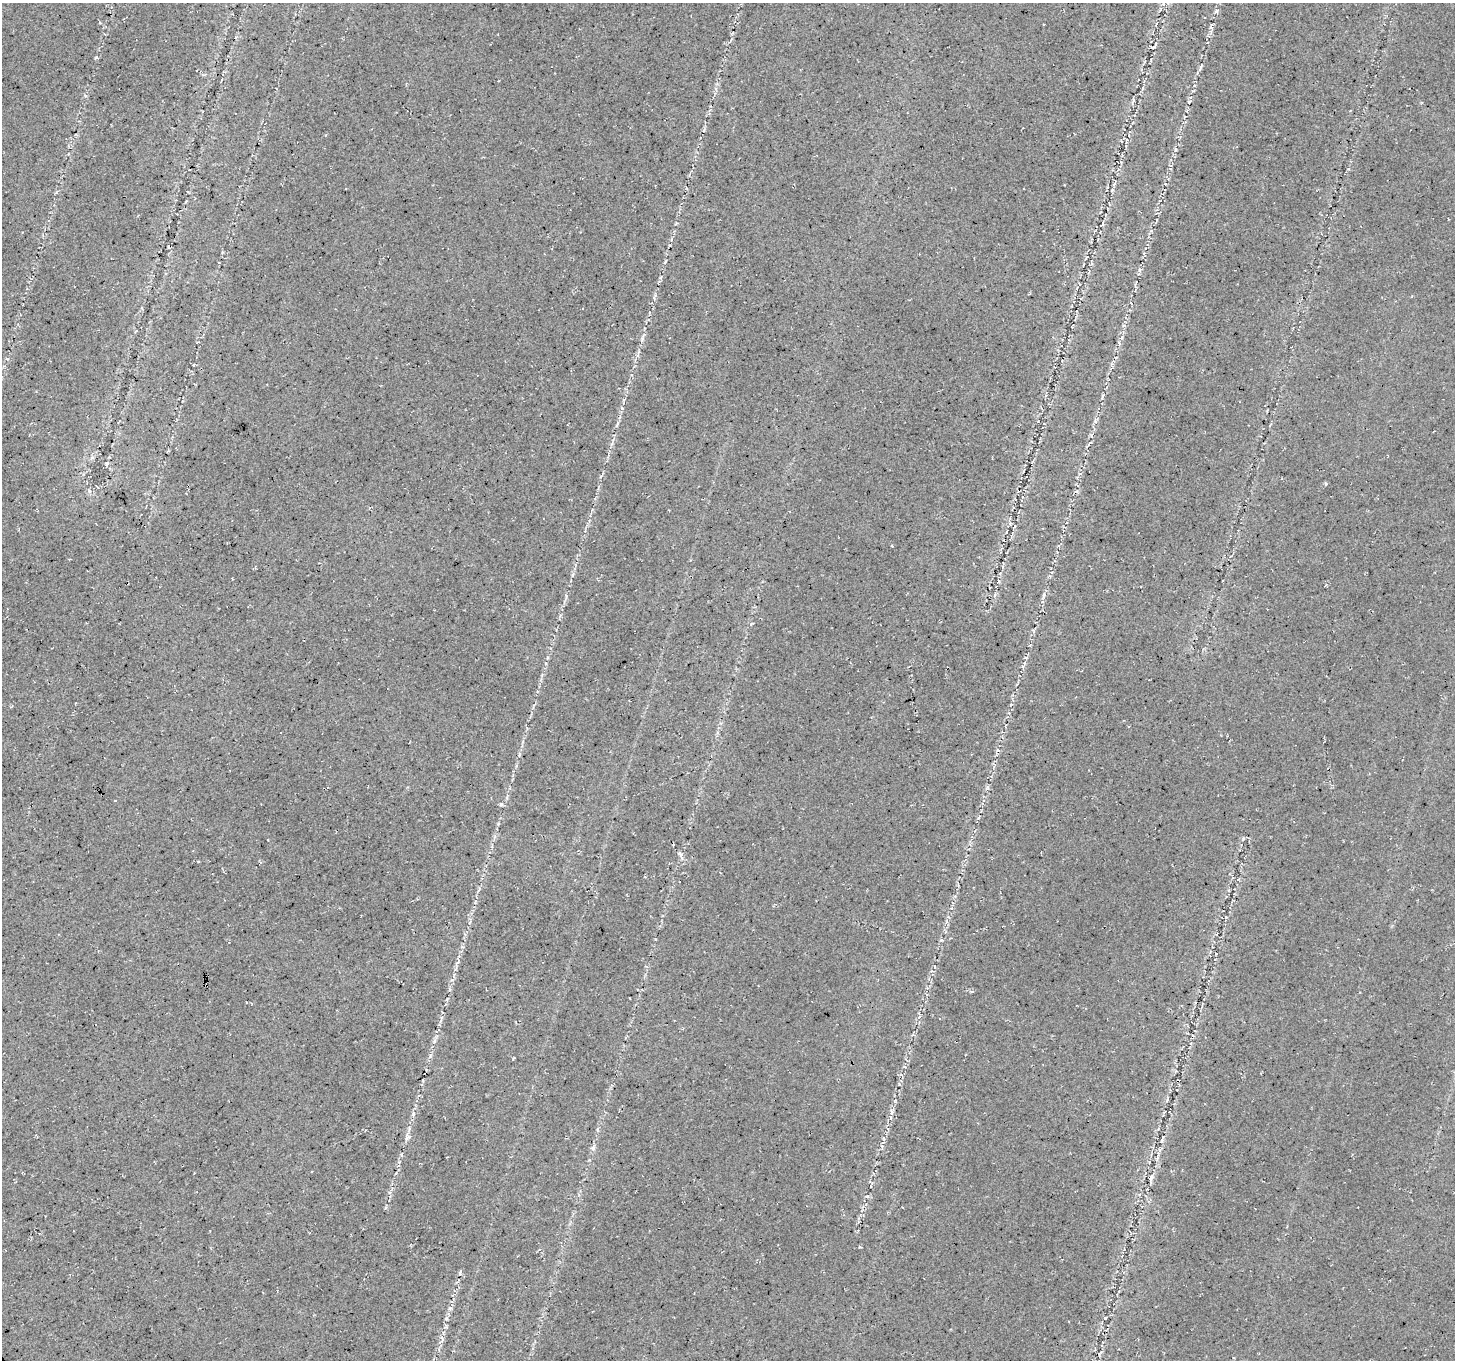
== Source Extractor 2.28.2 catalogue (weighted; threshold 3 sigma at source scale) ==
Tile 7 of 4 x 4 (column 3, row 2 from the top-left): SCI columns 2912-4364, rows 2887-4244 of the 5818 x 5711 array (HDU 1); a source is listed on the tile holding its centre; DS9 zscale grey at full resolution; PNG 1457 x 1362 px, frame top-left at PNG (2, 3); no overlay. Shown black and unused: <1% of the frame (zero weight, under 3 of 4 exposures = <1% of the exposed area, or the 3 px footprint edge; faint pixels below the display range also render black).
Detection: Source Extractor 2.28.2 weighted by HDU 2 'WHT'; one run over the whole footprint, this tile lists its part. Background 0.0283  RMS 0.0083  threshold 0.0375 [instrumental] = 3 sigma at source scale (4.5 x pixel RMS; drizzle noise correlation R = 1.50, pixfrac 1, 0.0396/0.0396 arcsec/px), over >= 5 px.
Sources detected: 31; all 31 listed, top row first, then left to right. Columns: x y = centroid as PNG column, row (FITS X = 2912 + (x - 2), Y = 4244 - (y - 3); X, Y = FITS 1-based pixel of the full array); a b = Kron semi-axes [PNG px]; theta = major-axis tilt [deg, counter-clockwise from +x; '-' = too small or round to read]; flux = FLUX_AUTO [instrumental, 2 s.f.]
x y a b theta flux
1163 3 5 5 - 2.2
1216 11 5 5 - 1.6
1153 47 6 3 19 1.1
1200 67 8 3 71 1.5
85 95 5 3 - 1.1
1140 270 6 4 -72 1.4
193 365 3 2 - 0.61
1102 396 7 3 75 1
617 425 9 3 61 1.5
92 457 7 5 50 2.1
106 463 6 5 - 1.7
1326 483 4 3 - 1.2
1007 531 4 2 - 0.57
998 582 5 3 - 0.88
1044 594 6 4 72 1.6
751 624 6 3 56 1
501 804 5 5 - 1.3
681 856 8 4 -64 2.7
1226 917 4 3 - 0.91
655 939 3 3 - 0.59
971 991 6 4 -17 1.1
413 1114 7 3 89 1.5
597 1129 6 4 89 1.3
407 1138 8 5 27 2.1
1162 1139 11 4 71 2.1
593 1147 7 5 69 2.3
1158 1156 14 4 82 3
1151 1178 11 6 73 3.2
867 1196 5 4 - 1.2
446 1318 5 4 - 1.2
1105 1318 3 2 - 0.87
Isophote crosses this tile's border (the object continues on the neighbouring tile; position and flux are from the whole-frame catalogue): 1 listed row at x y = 1163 3
Unlisted compact peaks at least as high as the median listed source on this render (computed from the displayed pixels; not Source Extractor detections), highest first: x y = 96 57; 642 339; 1122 337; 447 999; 1243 839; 452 980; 1091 435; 1348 169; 622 408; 860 1247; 941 940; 566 596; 899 1084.